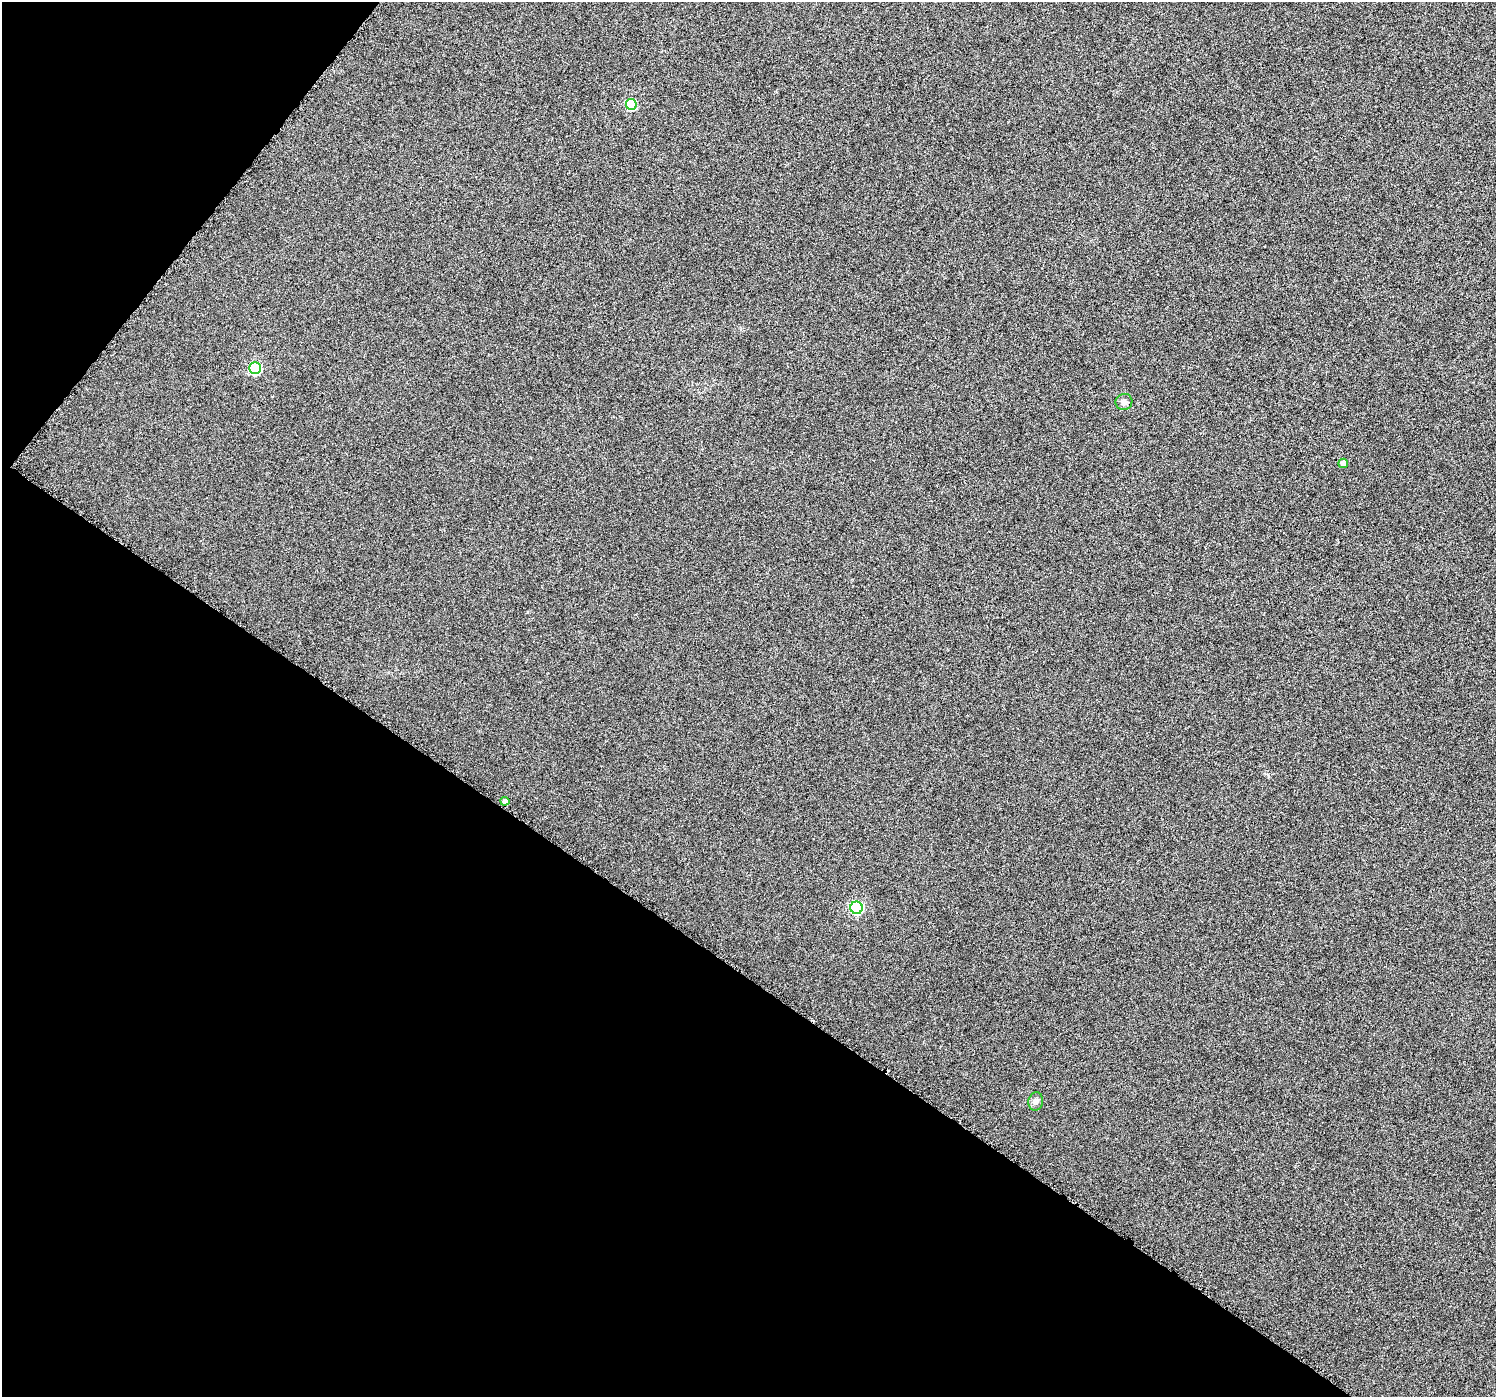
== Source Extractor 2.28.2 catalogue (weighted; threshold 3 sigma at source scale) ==
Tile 9 of 4 x 4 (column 1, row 3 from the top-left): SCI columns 10-1503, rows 1652-3046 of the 5985 x 6026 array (HDU 1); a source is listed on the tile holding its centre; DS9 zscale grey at full resolution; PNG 1498 x 1399 px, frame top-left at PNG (2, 2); each listed source drawn as its Kron ellipse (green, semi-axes under 4 px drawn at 4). Shown black and unused: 35% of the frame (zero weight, under 3 of 6 exposures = <1% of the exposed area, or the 3 px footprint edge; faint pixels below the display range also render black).
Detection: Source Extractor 2.28.2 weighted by HDU 2 'WHT'; one run over the whole footprint, this tile lists its part. Background 0.00113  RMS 0.0038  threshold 0.0154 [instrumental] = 3 sigma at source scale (4.09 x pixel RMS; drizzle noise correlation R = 1.36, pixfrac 0.8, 0.0396/0.0396 arcsec/px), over >= 5 px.
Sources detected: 7; all 7 listed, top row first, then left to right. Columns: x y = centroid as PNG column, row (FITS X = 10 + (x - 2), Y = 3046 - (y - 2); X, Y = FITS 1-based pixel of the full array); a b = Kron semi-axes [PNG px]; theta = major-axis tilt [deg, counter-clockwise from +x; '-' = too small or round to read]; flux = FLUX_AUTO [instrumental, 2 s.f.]
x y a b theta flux
631 104 5 5 - 19
255 368 6 6 - 28
1124 402 8 8 - 1.2
1343 463 5 4 - 2.2
505 801 4 4 - 2.2
857 908 6 6 - 41
1036 1101 9 7 79 1.4